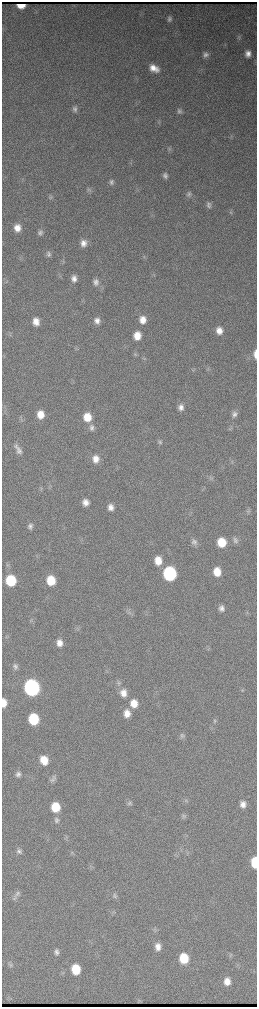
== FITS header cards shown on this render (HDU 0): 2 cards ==
NAXIS1  =                  510 / length of data axis 1
NAXIS2  =                 2010 / length of data axis 2

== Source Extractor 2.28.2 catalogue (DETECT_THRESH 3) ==
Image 510 x 2010 px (HDU 0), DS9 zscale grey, zoomed out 1/2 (1 PNG px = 2 x 2 image px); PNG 259 x 1009 px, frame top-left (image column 2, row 2010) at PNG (2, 2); no overlay
Background 3800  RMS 42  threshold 126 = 3 sigma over >= 5 px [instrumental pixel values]
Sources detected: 95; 2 cannot appear on this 1/2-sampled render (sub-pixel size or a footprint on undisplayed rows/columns) and are not listed; the other 93 listed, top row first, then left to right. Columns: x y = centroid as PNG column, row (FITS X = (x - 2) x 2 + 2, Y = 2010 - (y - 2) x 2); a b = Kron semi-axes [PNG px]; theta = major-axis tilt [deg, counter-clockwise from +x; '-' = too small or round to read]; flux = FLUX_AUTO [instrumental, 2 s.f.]
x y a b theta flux
170 19 7 6 - 2.8e+04
238 38 7 5 16 1.8e+04
248 54 8 6 -82 5.3e+04
205 55 8 7 - 3.8e+04
154 68 9 6 -31 9.2e+04
75 109 8 6 -79 2.9e+04
179 111 7 7 - 2.6e+04
170 149 7 4 22 1.5e+04
165 176 7 6 - 2.9e+04
111 182 7 6 - 2.6e+04
88 190 8 5 -15 2.0e+04
137 190 4 3 - 8.8e+03
189 194 8 5 -89 2.5e+04
50 197 6 5 - 1.6e+04
209 205 8 6 -75 3.1e+04
231 212 6 6 - 1.7e+04
17 228 7 7 - 8.7e+04
40 232 8 7 - 3.1e+04
83 243 8 7 - 6.5e+04
48 254 8 6 -66 2.8e+04
144 257 6 3 -66 1.2e+04
63 262 5 4 - 1.1e+04
154 275 6 2 -82 9.0e+03
74 278 8 6 -82 4.9e+04
96 282 10 7 -87 4.8e+04
143 320 8 7 - 8.3e+04
36 321 8 6 -81 8.0e+04
97 321 7 6 - 4.6e+04
219 331 8 6 -85 7.5e+04
137 336 8 7 - 1.1e+05
135 354 6 4 65 1.4e+04
255 354 10 3 -90 5.0e+04
194 370 5 3 - 1.0e+04
181 407 8 7 - 4.5e+04
40 414 8 7 - 1.1e+05
234 414 7 6 - 3.4e+04
87 417 9 7 -86 1.6e+05
92 428 9 7 -78 3.7e+04
160 442 7 6 - 2.3e+04
18 449 14 5 -64 5.0e+04
96 459 9 8 - 8.0e+04
211 478 7 5 45 1.8e+04
50 485 5 5 - 1.5e+04
85 502 7 6 - 5.7e+04
111 507 8 6 -83 5.4e+04
248 511 6 6 - 1.9e+04
30 526 7 6 - 3.1e+04
236 541 10 5 50 2.9e+04
194 542 9 7 -67 3.6e+04
222 542 8 7 - 2.2e+05
158 561 9 7 -84 1.3e+05
7 565 6 5 - 1.8e+04
217 572 8 7 - 1.4e+05
170 574 8 7 - 1.5e+06
11 580 8 7 - 4.4e+05
51 580 8 7 - 2.1e+05
221 608 7 6 - 3.9e+04
130 612 5 2 - 9.8e+03
32 621 5 3 - 1.2e+04
77 628 4 3 - 1.1e+04
6 637 4 2 - 6.1e+03
59 643 8 6 -82 7.3e+04
15 667 7 5 83 2.5e+04
118 683 5 4 - 1.6e+04
32 688 9 8 - 3.2e+06
242 690 5 2 - 8.5e+03
123 693 10 8 -74 8.5e+04
4 703 7 4 -88 3.2e+04
134 703 9 8 - 1.2e+05
127 713 9 7 -81 8.2e+04
34 719 8 7 - 4.7e+05
214 721 5 5 - 1.6e+04
182 735 7 6 - 2.3e+04
44 760 9 8 - 1.4e+05
18 774 8 6 -83 3.5e+04
52 779 11 6 58 2.9e+04
186 800 6 4 50 1.5e+04
129 803 7 4 80 1.6e+04
243 804 8 6 -78 5.8e+04
55 807 8 7 - 2.5e+05
183 816 7 6 - 2.1e+04
56 820 8 7 - 3.3e+04
19 851 7 7 - 3.1e+04
254 862 8 4 -89 2.7e+05
17 893 10 8 52 4.2e+04
114 896 8 6 -61 2.3e+04
158 947 8 6 -80 6.5e+04
56 952 7 6 - 3.1e+04
230 955 5 3 - 1.1e+04
184 958 8 7 - 2.8e+05
10 965 7 5 -16 2.0e+04
76 969 8 7 - 2.6e+05
227 981 8 7 - 8.5e+04
At the frame edge (FLAGS 8, measured only in part): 2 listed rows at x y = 255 354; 254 862
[2 sub-pixel or undisplayed-footprint detections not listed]